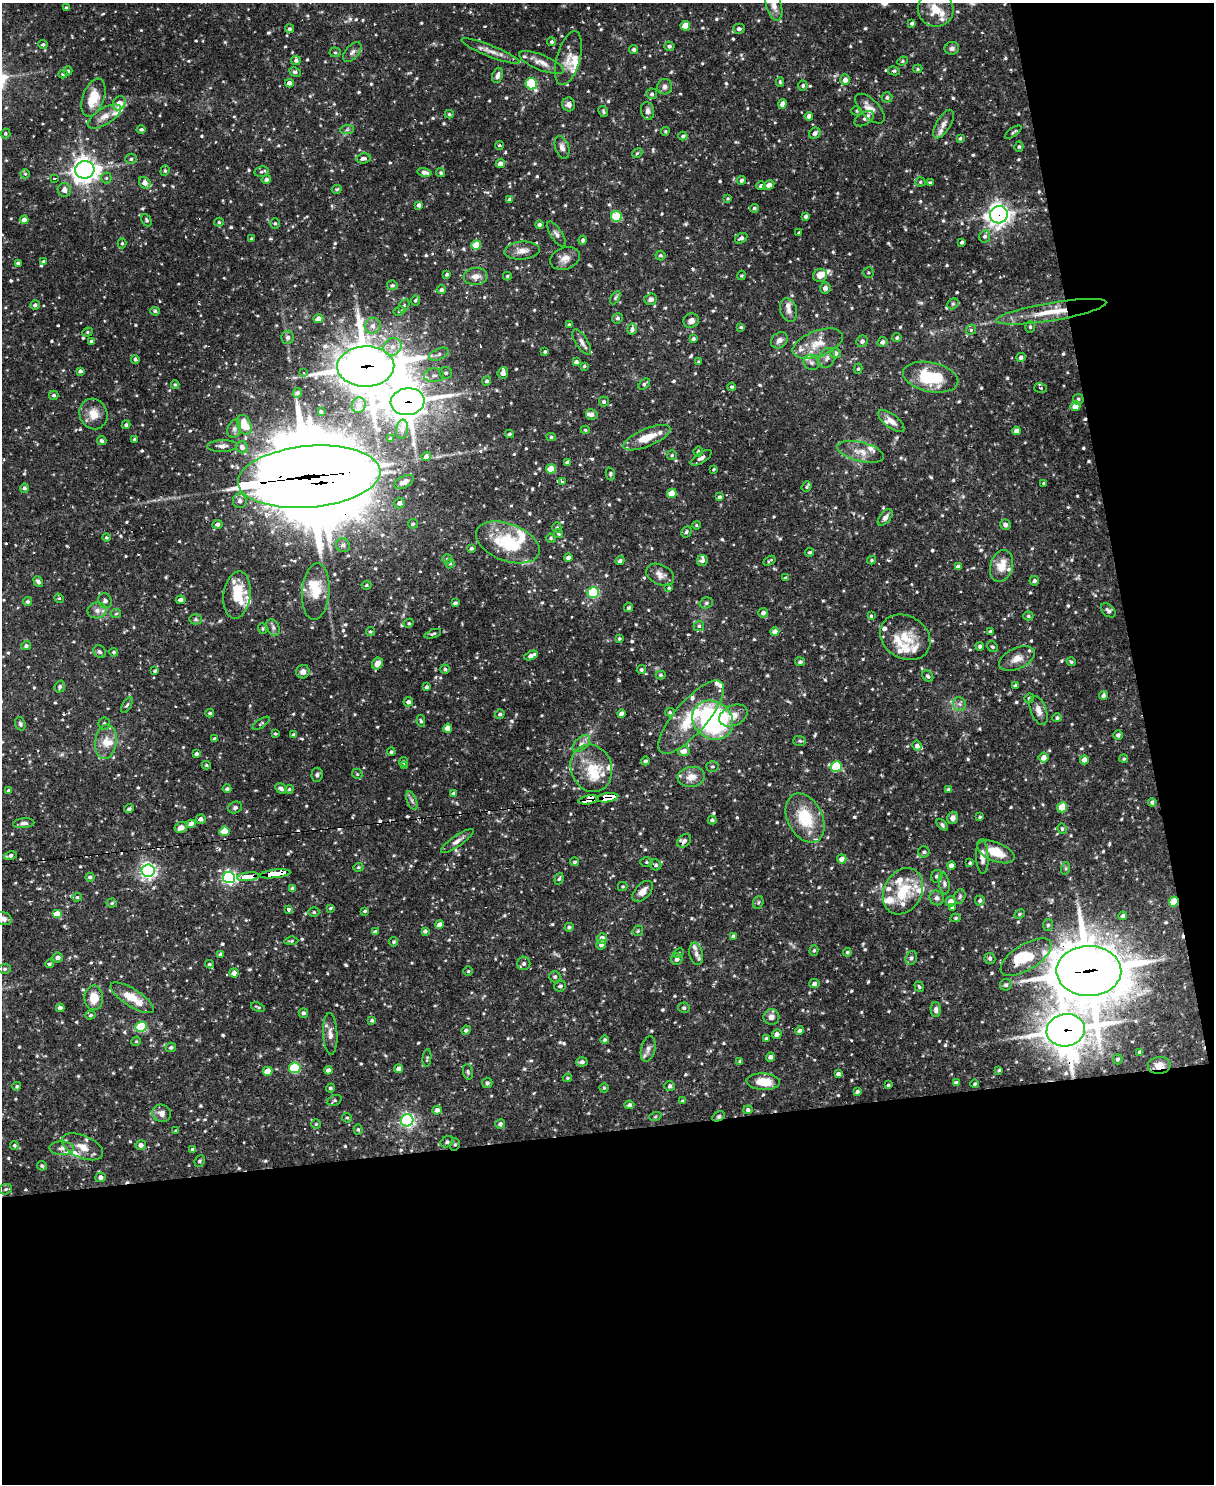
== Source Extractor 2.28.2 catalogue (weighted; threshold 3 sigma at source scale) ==
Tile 12 of 4 x 3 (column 4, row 3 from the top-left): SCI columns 3635-4846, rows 247-1728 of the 4846 x 4826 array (HDU 1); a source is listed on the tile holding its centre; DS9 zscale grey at full resolution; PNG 1216 x 1486 px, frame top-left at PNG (2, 3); each listed source drawn as its Kron ellipse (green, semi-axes under 4 px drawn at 4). Shown black and unused: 30% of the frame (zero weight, under 2 of 3 exposures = <1% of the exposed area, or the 3 px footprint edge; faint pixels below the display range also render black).
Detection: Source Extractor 2.28.2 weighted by HDU 2 'WHT'; one run over the whole footprint, this tile lists its part. Background 0.091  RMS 0.0031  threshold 0.0137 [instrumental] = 3 sigma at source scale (4.5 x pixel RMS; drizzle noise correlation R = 1.50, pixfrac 1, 0.05/0.05 arcsec/px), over >= 5 px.
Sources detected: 938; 12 cosmic-ray / hot-pixel residue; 1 long thin detection or spike segment (spike, bleed or trail) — neither listed nor drawn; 58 inside a brighter listed object's ellipse — not listed separately; of the other 867, all 500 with FLUX_AUTO >= 0.42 (the completeness limit of this list) listed and drawn (367 fainter detections not listed), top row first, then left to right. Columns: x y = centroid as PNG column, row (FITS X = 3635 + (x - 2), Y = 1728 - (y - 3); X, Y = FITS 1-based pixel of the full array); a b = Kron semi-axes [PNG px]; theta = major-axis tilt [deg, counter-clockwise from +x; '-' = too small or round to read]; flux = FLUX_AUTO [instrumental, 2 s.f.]
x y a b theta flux
774 5 16 7 -74 2.4
66 8 4 4 - 0.5
936 9 18 17 - 6.4
912 23 3 3 - 0.64
685 26 5 4 - 6.6
289 29 4 4 - 0.61
739 29 6 5 - 1
551 42 4 4 - 0.68
43 44 4 4 - 0.54
669 46 5 4 - 0.76
952 48 7 6 - 0.93
634 49 4 4 - 0.79
491 51 31 5 -22 2.7
335 52 5 5 - 0.46
352 52 12 6 49 1.2
568 58 28 11 74 4.2
296 60 4 4 - 0.8
902 61 5 4 - 0.45
541 63 24 7 -22 2.9
918 69 5 4 - 0.43
68 71 4 4 - 0.49
894 71 6 4 -9 0.47
295 72 6 4 -27 0.68
63 74 4 4 - 0.48
497 75 8 5 70 1.3
845 80 5 5 - 1.5
780 82 5 4 - 0.43
289 83 4 4 - 1.8
531 84 6 5 - 25
803 86 5 5 - 0.5
665 87 7 7 - 1.2
652 94 5 5 - 0.77
887 97 5 5 - 0.7
93 98 20 10 69 6.9
119 103 7 6 - 3.3
569 104 7 6 - 1.2
782 104 4 4 - 2.1
870 109 19 9 -45 3.1
648 111 9 6 -78 1.1
857 111 5 4 - 0.47
603 112 6 4 -63 0.49
449 114 4 3 - 0.44
104 116 19 8 31 2.7
809 116 4 4 - 1.2
864 119 11 6 31 1.1
944 124 16 7 58 1.8
141 129 4 4 - 0.72
347 130 7 4 2 0.59
665 131 4 4 - 0.44
1013 132 10 3 35 0.53
5 133 5 5 - 0.53
815 133 6 5 - 1.2
683 136 4 3 - 0.48
960 138 4 4 - 0.56
499 145 4 3 - 0.45
562 147 12 6 -71 1.4
1019 147 5 4 - 0.55
637 153 5 4 - 0.44
363 158 7 5 6 1
131 159 6 5 - 0.73
500 164 4 4 - 1.7
85 170 9 8 - 260
165 171 5 4 - 0.46
261 172 7 5 8 0.62
425 172 7 4 -12 1.2
441 173 5 4 - 0.55
25 174 5 4 - 0.43
55 178 3 2 - 0.78
106 178 5 5 - 0.57
266 179 5 4 - 0.78
741 180 4 4 - 0.59
920 182 5 4 - 0.47
145 183 6 5 - 2.2
931 183 4 4 - 0.7
769 185 6 4 29 1.3
761 186 5 4 - 0.92
337 189 5 3 - 0.45
64 190 7 6 - 1.5
510 199 4 4 - 0.91
728 199 3 3 - 0.42
419 205 4 4 - 1.1
754 208 4 4 - 0.54
999 215 9 8 - 180
806 216 4 3 - 0.9
616 217 5 5 - 16
24 220 4 4 - 1.7
146 220 6 4 -63 0.58
219 222 5 4 - 0.55
275 223 5 5 - 0.59
539 225 4 4 - 0.87
799 233 4 3 - 0.53
556 234 14 5 -57 1.2
985 236 6 5 - 0.71
741 238 6 4 30 0.98
252 239 3 3 - 0.57
583 240 4 4 - 0.72
962 242 4 3 - 0.64
122 243 5 4 - 0.49
476 245 5 4 - 7.5
522 251 18 9 5 2.5
660 255 5 5 - 0.64
565 258 15 11 19 2.5
44 262 4 4 - 0.61
18 263 4 3 - 0.8
868 272 5 5 - 0.44
447 274 4 3 - 0.62
741 275 5 4 - 0.43
820 275 7 6 - 2.4
476 276 12 8 5 2.3
507 276 4 4 - 0.43
392 285 5 5 - 0.72
825 288 5 5 - 1.6
441 290 5 4 - 0.93
615 298 7 4 59 0.57
651 299 6 5 - 1
415 300 5 4 - 0.5
953 304 6 5 - 0.5
35 305 5 4 - 0.83
404 305 7 5 64 0.62
789 310 12 8 -71 1.7
155 311 5 4 - 0.66
399 311 6 4 28 0.46
1051 312 56 9 9 10
618 318 5 5 - 0.6
318 319 5 4 - 1.7
691 321 8 7 - 1.4
569 325 4 4 - 0.77
373 326 8 7 - 1.5
741 327 4 4 - 0.44
1030 327 6 5 - 0.49
632 329 5 5 - 1.2
971 330 5 4 - 0.53
87 332 5 4 - 0.44
288 337 6 6 - 1.1
897 338 4 4 - 0.54
693 339 4 4 - 0.61
779 340 9 7 40 1.5
91 341 4 4 - 0.59
862 341 6 5 - 0.81
582 342 14 6 -58 1.5
882 342 5 4 - 0.94
818 343 26 12 20 6.2
392 347 9 8 - 2.6
545 352 3 3 - 0.48
835 353 5 5 - 1.2
439 354 10 5 23 1.2
1021 357 5 4 - 0.93
827 358 10 7 71 1.4
135 359 4 4 - 0.68
576 362 4 4 - 0.95
699 362 4 3 - 0.47
811 362 8 7 - 0.99
366 366 28 20 2 980
584 366 3 3 - 0.45
858 369 5 4 - 0.46
80 371 4 4 - 0.85
303 372 4 3 - 0.74
446 373 6 5 - 0.73
503 373 5 5 - 1.7
434 375 10 7 4 1.4
931 377 28 14 -12 17
487 381 4 4 - 0.82
644 384 7 4 42 0.61
175 385 4 4 - 0.52
732 387 4 3 - 0.45
1041 388 6 5 - 0.65
297 393 5 4 - 0.57
54 395 5 4 - 0.68
1078 399 5 5 - 0.62
408 402 17 13 7 610
604 402 5 5 - 0.58
359 405 8 7 - 2
1075 406 5 4 - 3.7
321 412 3 3 - 0.51
93 414 15 14 - 4
592 414 6 5 - 1.3
891 421 15 7 -38 2.4
126 425 4 4 - 0.55
244 425 10 7 -70 5.6
234 429 9 6 71 1.1
402 429 10 6 82 1.2
585 430 4 4 - 0.47
1016 431 4 4 - 1.6
509 434 4 3 - 0.55
551 437 4 4 - 0.51
647 438 25 9 23 5.5
134 439 3 3 - 0.58
390 439 4 3 - 0.43
102 441 5 4 - 0.78
222 446 15 6 2 1.4
242 447 6 5 - 1.2
698 452 5 4 - 0.55
861 452 24 9 -14 3.8
672 455 5 5 - 0.45
426 456 5 4 - 1.1
701 458 12 5 33 1.2
567 462 4 4 - 0.77
551 469 5 4 - 8.5
714 469 3 3 - 0.42
610 474 6 4 -76 0.56
309 477 71 31 5 5800
404 482 10 5 28 1.5
562 482 3 3 - 15
1044 483 3 3 - 0.46
807 487 5 4 - 0.43
25 488 5 4 - 0.76
672 493 5 4 - 4.9
719 497 4 3 - 0.71
240 501 7 7 - 1.3
399 503 5 5 - 1.1
885 517 10 5 51 1.2
217 524 5 4 - 0.99
413 524 5 4 - 0.56
696 525 4 3 - 0.44
1005 525 5 5 - 1.1
557 528 5 4 - 0.51
686 532 6 4 62 0.72
558 534 5 4 - 0.63
106 537 4 4 - 0.53
551 538 5 4 - 0.44
508 542 33 18 -21 18
343 545 7 6 - 1.1
471 548 4 4 - 0.65
809 552 4 4 - 0.53
568 557 4 3 - 1.1
447 559 5 5 - 0.49
872 560 4 3 - 0.43
620 561 4 3 - 0.94
702 561 5 5 - 0.93
769 561 6 3 30 0.44
450 563 5 3 - 0.44
1002 566 16 11 73 4.8
958 567 4 4 - 1.2
660 575 15 10 -28 2.2
785 578 4 3 - 0.44
1034 581 5 5 - 0.73
38 582 6 4 -52 0.84
366 585 5 4 - 0.42
669 588 4 3 - 0.44
316 592 28 13 85 6.8
593 592 5 5 - 26
237 595 24 13 83 8.9
59 598 5 4 - 0.42
181 600 5 4 - 1.2
28 601 5 4 - 0.61
105 601 8 6 -69 1.1
455 603 4 3 - 0.77
706 603 7 5 17 0.72
629 608 4 4 - 0.5
97 610 9 8 - 1.6
1108 610 8 5 -41 1.2
763 613 5 4 - 1.1
116 614 5 4 - 0.44
871 616 4 4 - 0.44
1028 616 5 4 - 0.5
196 619 6 5 - 0.56
409 623 5 4 - 0.47
699 626 5 5 - 0.64
273 627 9 6 -64 0.93
262 629 5 4 - 0.43
370 631 4 4 - 0.48
775 632 4 4 - 2
990 632 3 3 - 0.56
433 634 8 3 19 0.48
905 637 26 21 -31 8.3
619 639 4 4 - 0.45
26 646 5 4 - 0.7
980 646 4 4 - 0.75
992 647 6 5 - 0.59
100 652 7 6 - 0.64
114 652 4 4 - 0.55
531 656 7 3 26 1.5
1017 659 19 10 24 3.1
800 662 5 4 - 0.75
1071 662 5 3 - 0.42
377 664 6 5 - 2.3
445 669 5 4 - 0.58
641 670 4 4 - 0.58
155 671 3 3 - 0.45
303 672 7 6 - 1.4
661 675 5 4 - 0.52
928 676 6 5 - 0.58
1015 685 3 3 - 0.43
60 687 6 5 - 0.72
427 687 4 3 - 0.57
1103 695 4 4 - 0.97
1029 698 5 4 - 0.61
408 702 5 4 - 1.2
959 704 7 6 - 1
127 705 9 4 59 0.6
1039 710 15 8 -69 2.2
670 712 5 4 - 0.48
210 713 4 3 - 0.46
500 714 4 4 - 0.75
621 714 4 4 - 1.5
733 715 15 10 25 3.3
691 717 46 16 49 14
1057 718 4 4 - 0.65
713 720 21 18 -37 66
421 721 6 4 -78 0.47
104 723 6 6 - 0.7
261 723 10 3 34 0.45
20 724 7 5 -71 0.64
448 728 4 4 - 3.3
275 734 3 3 - 0.44
294 735 4 4 - 0.72
1118 735 5 5 - 0.87
215 739 4 3 - 0.76
800 741 6 5 - 0.53
106 742 17 10 82 4.2
581 743 10 6 44 1.4
917 746 5 5 - 1
684 751 5 5 - 2.3
391 752 4 3 - 0.6
196 754 4 4 - 0.68
1044 758 5 5 - 2.3
1124 759 4 4 - 0.46
1084 760 4 4 - 1.6
645 761 4 4 - 0.66
403 762 5 4 - 0.47
206 765 4 3 - 0.46
405 766 4 3 - 0.52
712 766 6 5 - 0.56
836 767 5 5 - 18
591 768 24 20 -70 9.6
357 774 5 4 - 0.47
317 775 7 5 85 0.72
691 777 14 10 8 3.5
227 789 4 3 - 0.65
281 789 6 4 -28 1
289 789 4 4 - 0.45
948 790 4 3 - 0.55
9 791 4 4 - 0.99
453 793 4 4 - 0.68
607 798 11 4 8 170
412 800 10 4 -68 0.88
589 800 10 4 10 130
1152 802 4 4 - 0.77
235 807 7 5 21 0.86
1062 807 5 5 - 7.1
129 809 4 3 - 0.75
980 817 3 3 - 0.42
805 818 26 17 -63 13
953 818 6 5 - 1.3
201 819 5 4 - 1.2
712 820 4 4 - 0.62
24 823 11 5 5 0.98
191 824 4 4 - 2.6
942 825 7 4 -47 0.63
181 827 6 5 - 1.6
1062 829 5 4 - 0.53
224 831 5 4 - 7.8
457 841 19 5 35 1.7
684 841 8 5 40 1
924 852 5 5 - 0.67
996 852 20 9 -21 7.2
10 855 6 4 13 0.87
982 856 17 6 -88 2.2
842 859 5 4 - 2.1
575 862 4 4 - 0.58
646 862 6 5 - 0.54
970 863 3 3 - 0.48
656 865 6 5 - 0.66
951 865 4 4 - 1.6
358 867 5 4 - 0.47
1066 868 6 4 72 0.44
148 871 6 6 - 110
275 874 15 4 6 100
937 876 6 5 - 0.66
90 877 4 4 - 0.71
229 877 6 5 - 77
248 877 11 4 7 51
559 879 6 4 70 0.49
944 884 11 5 -81 0.92
623 886 5 4 - 0.44
293 888 4 3 - 0.83
643 891 13 7 46 2.3
903 891 24 19 61 12
960 896 7 5 74 0.63
77 897 5 4 - 0.51
937 898 7 7 - 1.2
980 900 5 5 - 0.59
951 901 5 5 - 2.3
758 902 6 5 - 0.53
1174 902 5 4 - 8.9
112 903 5 4 - 0.54
952 907 4 3 - 0.67
330 908 4 3 - 0.44
288 909 4 3 - 0.83
365 911 4 3 - 0.45
314 912 5 4 - 0.48
57 914 5 4 - 5.7
1020 914 6 4 28 0.47
1123 916 4 4 - 0.93
955 918 5 4 - 0.45
3 919 9 6 -17 1.5
440 924 4 4 - 1.6
1048 925 6 5 - 0.57
569 927 4 4 - 0.65
425 931 4 4 - 0.74
638 931 6 4 47 0.44
375 932 4 4 - 1.2
733 936 4 4 - 0.93
602 938 5 5 - 2.4
291 941 7 3 6 0.44
394 942 4 4 - 0.53
601 945 5 4 - 1
814 950 5 4 - 0.53
847 952 4 4 - 0.56
679 953 5 4 - 0.42
221 954 4 3 - 0.76
696 954 11 6 -78 1.5
58 957 5 5 - 1.4
1026 957 29 13 32 9.3
911 958 7 5 70 1
990 958 5 5 - 0.72
677 959 6 5 - 1.2
524 963 6 6 - 0.94
49 964 4 4 - 0.6
209 964 4 3 - 0.52
5 969 6 5 - 0.58
468 971 4 4 - 0.42
1089 971 32 25 -1 1400
234 973 4 4 - 1.9
555 977 6 5 - 0.64
814 984 5 4 - 1.1
1006 985 6 5 - 0.76
560 986 6 5 - 0.79
919 987 5 4 - 0.45
94 998 12 9 -89 5
132 998 25 9 -32 7.1
258 1007 7 2 -20 0.48
60 1008 4 4 - 1.3
684 1008 5 5 - 0.65
936 1010 7 5 -89 0.98
303 1013 5 4 - 0.86
90 1015 5 4 - 0.51
771 1017 8 8 - 1.6
372 1020 4 4 - 0.61
141 1027 6 5 - 20
466 1030 5 4 - 0.96
800 1030 4 4 - 0.94
1066 1030 19 16 10 650
330 1034 21 7 -87 2.2
777 1034 5 4 - 1.1
766 1039 4 4 - 0.57
605 1040 4 4 - 0.57
136 1041 5 4 - 0.43
171 1047 5 4 - 0.7
648 1049 13 7 77 1.6
1140 1052 4 3 - 0.78
770 1057 4 4 - 1
427 1058 9 4 84 0.49
1118 1059 5 4 - 0.58
740 1061 4 4 - 0.48
582 1062 5 4 - 1
1159 1065 11 8 7 2.7
295 1068 5 5 - 25
399 1069 4 4 - 1.7
328 1070 4 4 - 1.5
999 1070 4 3 - 0.53
267 1071 5 4 - 4.2
468 1072 8 5 -80 0.59
838 1074 4 3 - 0.87
567 1078 5 3 - 0.44
763 1082 16 8 -3 6
487 1083 5 5 - 0.51
956 1083 4 4 - 1
975 1084 4 4 - 0.46
888 1085 4 3 - 0.46
17 1086 4 4 - 0.48
670 1086 5 5 - 0.9
330 1088 4 4 - 0.62
604 1088 4 4 - 0.44
857 1092 4 4 - 0.65
334 1100 7 5 22 0.61
683 1101 4 3 - 0.5
629 1105 5 4 - 0.72
437 1110 5 4 - 1.5
748 1110 4 4 - 0.78
161 1113 9 8 - 1.9
719 1116 6 4 30 0.59
655 1117 6 4 19 0.42
347 1118 5 4 - 0.49
407 1120 6 6 - 77
316 1124 5 5 - 0.42
500 1124 5 4 - 0.77
358 1129 5 4 - 0.49
176 1131 4 3 - 0.44
447 1142 7 5 28 0.7
455 1144 6 5 - 0.54
14 1145 4 4 - 0.51
141 1145 5 4 - 1.3
82 1147 22 11 -23 4.2
62 1148 12 7 -3 1.5
193 1150 4 3 - 1.1
200 1161 6 5 - 0.51
42 1166 5 4 - 0.52
101 1177 5 5 - 1.1
5 1189 6 5 - 0.49
Overlapping masked pixels (flux is a lower limit): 18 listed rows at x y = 999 215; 1051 312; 366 366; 408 402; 309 477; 607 798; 589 800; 684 841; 275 874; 248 877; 1174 902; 1026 957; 911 958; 1089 971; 1066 1030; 1159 1065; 719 1116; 455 1144
Isophote crosses this tile's border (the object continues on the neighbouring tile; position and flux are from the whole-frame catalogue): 3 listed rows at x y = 774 5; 936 9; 3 919